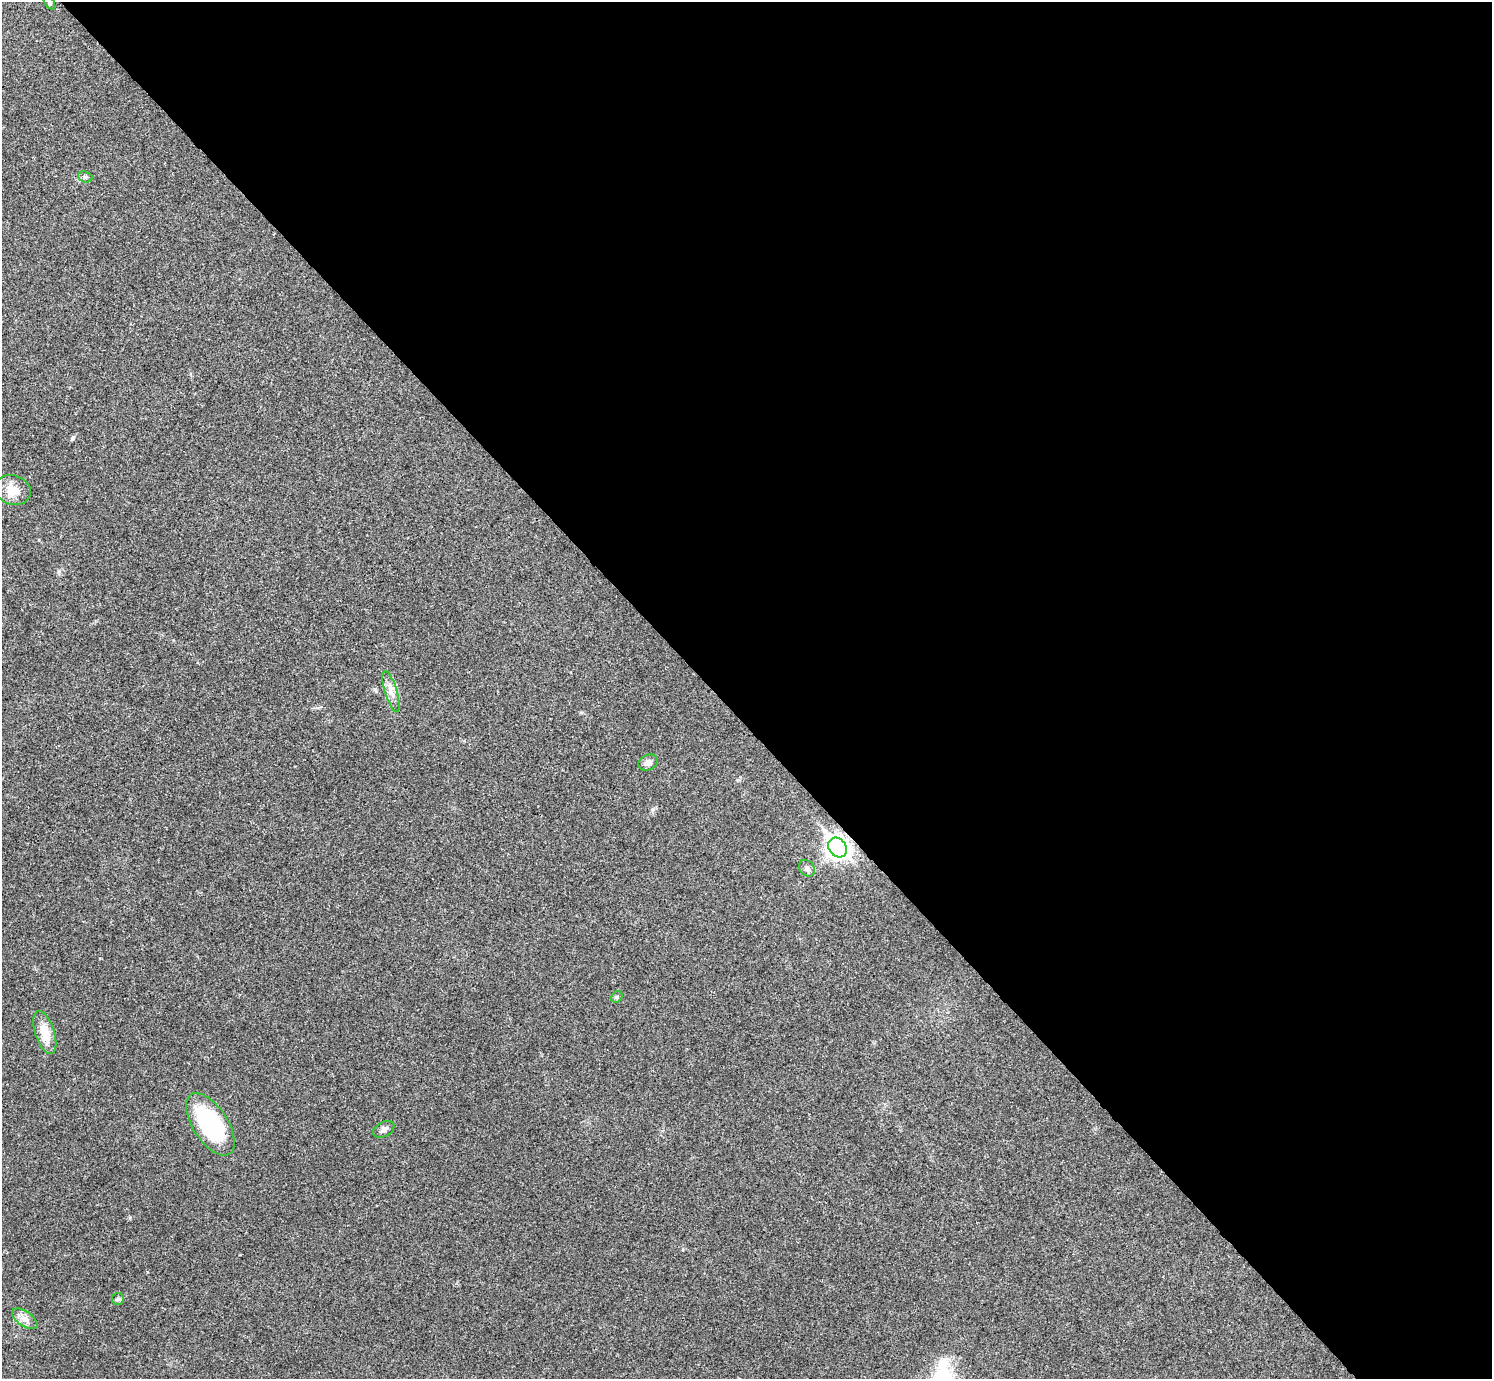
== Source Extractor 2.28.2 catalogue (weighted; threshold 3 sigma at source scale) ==
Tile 8 of 4 x 4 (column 4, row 2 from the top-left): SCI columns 4474-5963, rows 2914-4290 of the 5969 x 5967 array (HDU 1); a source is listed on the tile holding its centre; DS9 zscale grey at full resolution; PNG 1494 x 1381 px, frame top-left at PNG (2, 2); each listed source drawn as its Kron ellipse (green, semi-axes under 4 px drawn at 4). Shown black and unused: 52% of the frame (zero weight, under 3 of 4 exposures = <1% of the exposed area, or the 3 px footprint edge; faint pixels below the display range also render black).
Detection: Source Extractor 2.28.2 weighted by HDU 2 'WHT'; one run over the whole footprint, this tile lists its part. Background 0.021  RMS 0.0043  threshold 0.0195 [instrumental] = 3 sigma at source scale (4.5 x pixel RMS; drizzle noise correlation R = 1.50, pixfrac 1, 0.05/0.05 arcsec/px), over >= 5 px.
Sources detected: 13; all 13 listed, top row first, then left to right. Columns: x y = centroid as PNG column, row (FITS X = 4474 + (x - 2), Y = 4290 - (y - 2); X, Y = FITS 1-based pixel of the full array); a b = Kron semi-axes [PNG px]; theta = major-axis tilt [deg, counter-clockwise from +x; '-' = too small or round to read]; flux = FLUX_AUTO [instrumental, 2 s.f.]
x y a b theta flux
49 2 8 4 -59 0.79
85 177 7 5 -19 0.93
13 490 18 14 -17 6.9
391 692 21 6 -73 3.2
648 762 10 8 23 2.4
838 848 10 8 -51 290
807 868 9 7 -49 1.6
617 997 6 5 - 0.76
45 1033 22 9 -72 8
210 1124 35 17 -57 50
384 1129 11 7 29 1.6
118 1299 6 6 - 0.88
25 1319 14 7 -35 2.9
Overlapping masked pixels (flux is a lower limit): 1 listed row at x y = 838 848
Isophote crosses this tile's border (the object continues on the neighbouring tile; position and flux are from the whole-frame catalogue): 1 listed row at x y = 49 2
Unlisted compact peaks at least as high as the median listed source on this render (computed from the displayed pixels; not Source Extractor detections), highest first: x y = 72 439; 130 1218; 653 809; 59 571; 581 712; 318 708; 147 1272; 738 780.